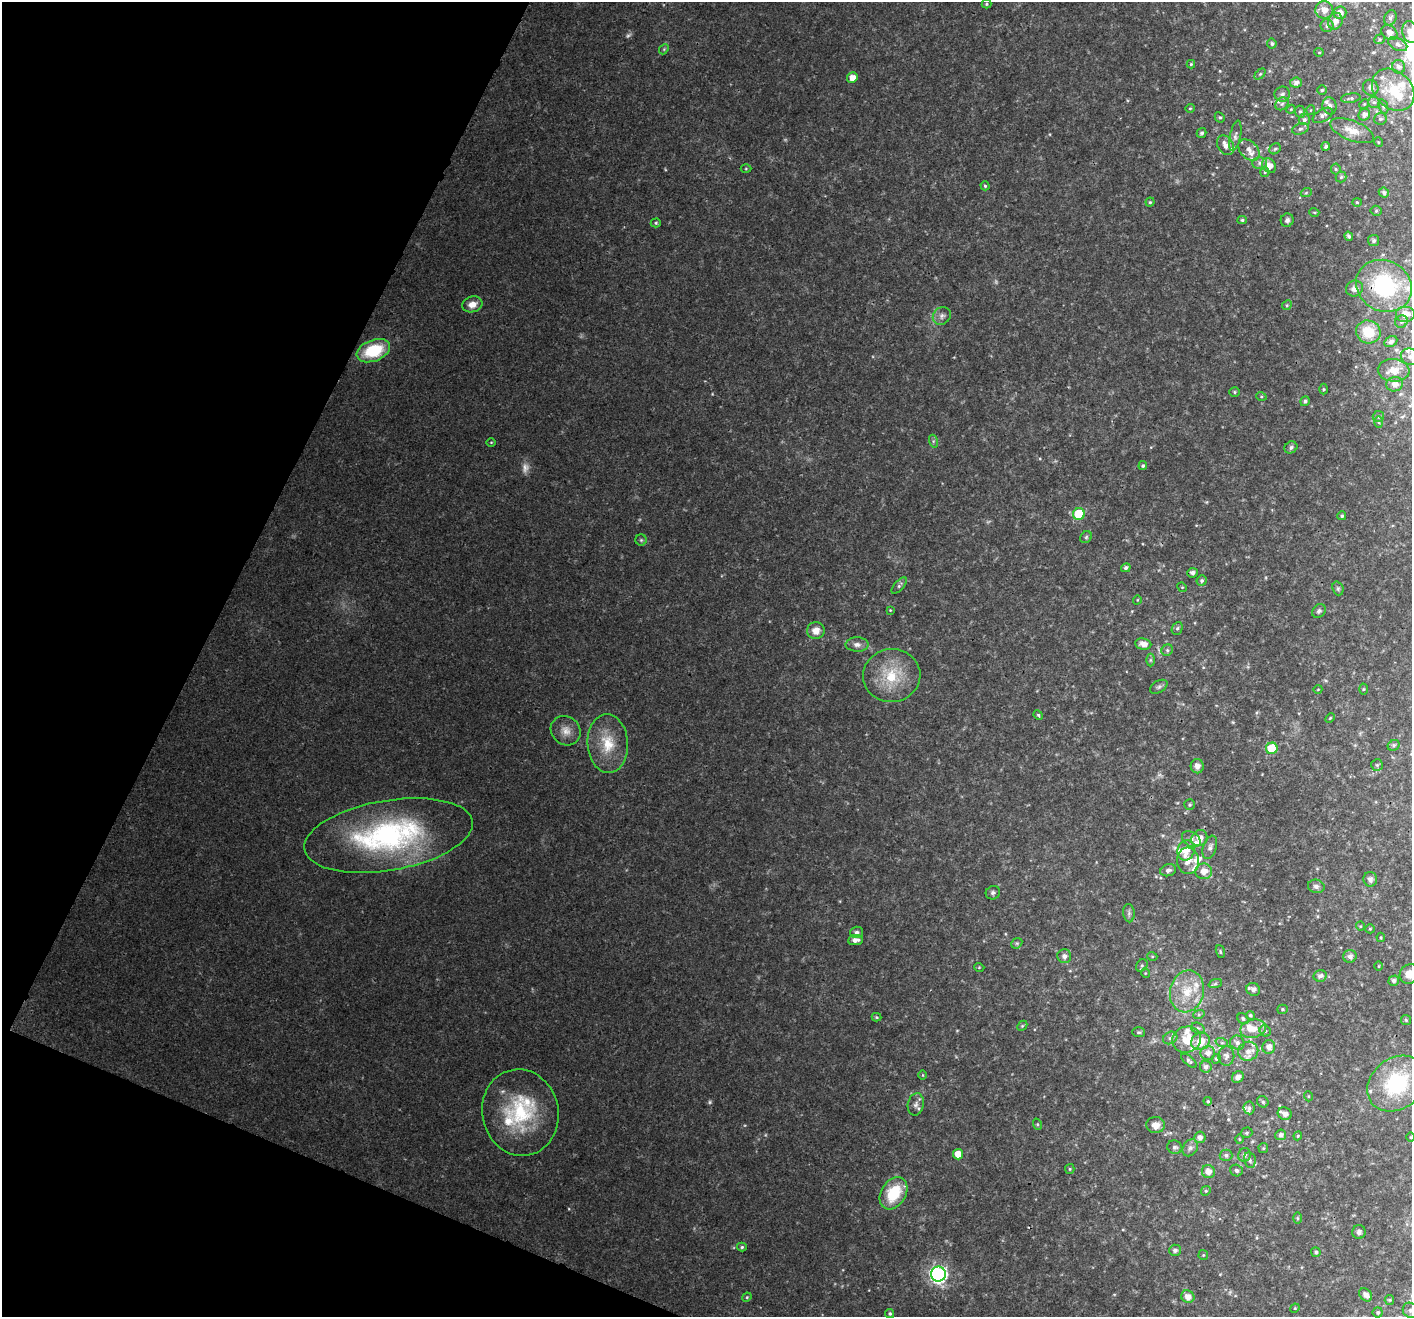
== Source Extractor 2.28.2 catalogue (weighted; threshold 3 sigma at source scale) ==
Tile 9 of 4 x 4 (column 1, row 3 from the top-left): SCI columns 52-1461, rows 1666-2980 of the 5733 x 5895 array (HDU 1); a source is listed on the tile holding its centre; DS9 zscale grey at full resolution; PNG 1414 x 1319 px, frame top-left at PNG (2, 2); each listed source drawn as its Kron ellipse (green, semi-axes under 4 px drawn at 4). Shown black and unused: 20% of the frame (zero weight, under 3 of 4 exposures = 5% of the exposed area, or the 3 px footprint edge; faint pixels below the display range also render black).
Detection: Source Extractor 2.28.2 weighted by HDU 2 'WHT'; one run over the whole footprint, this tile lists its part. Background 0.033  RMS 0.0036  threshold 0.0163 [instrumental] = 3 sigma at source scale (4.5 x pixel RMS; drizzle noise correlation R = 1.50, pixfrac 1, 0.0396/0.0396 arcsec/px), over >= 5 px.
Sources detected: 251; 7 too faint to see at this stretch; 1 inside a brighter object's white glare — neither listed nor drawn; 24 inside a brighter listed object's ellipse — not listed separately; the other 219 listed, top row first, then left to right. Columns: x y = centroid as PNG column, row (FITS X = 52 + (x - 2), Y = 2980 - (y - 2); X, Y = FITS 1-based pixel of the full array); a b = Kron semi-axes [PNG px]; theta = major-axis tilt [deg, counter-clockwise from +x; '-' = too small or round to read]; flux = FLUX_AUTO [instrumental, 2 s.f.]
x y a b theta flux
986 4 5 4 - 0.46
1324 10 9 8 - 3.4
1340 13 7 6 - 2.5
1390 18 8 6 65 1.1
1335 21 8 7 - 2.5
1327 26 6 6 - 1.2
1410 32 11 8 -76 4.6
1389 33 9 6 -38 2.3
1379 39 5 4 - 0.51
1272 44 5 4 - 0.75
1398 44 10 6 -26 1.4
664 49 5 4 - 0.45
1319 52 5 4 - 0.43
1191 64 4 4 - 0.5
1399 67 7 6 - 1.4
1260 74 6 4 45 0.49
852 78 5 5 - 3.2
1296 83 6 5 - 1.5
1371 88 8 7 - 1.4
1322 90 4 4 - 0.54
1393 90 23 18 -44 12
1282 94 8 7 - 1.3
1351 98 10 4 7 0.84
1374 102 6 5 - 0.83
1282 104 7 6 - 0.96
1364 104 5 4 - 0.44
1330 106 9 7 -78 1.3
1383 107 7 4 -70 0.72
1190 108 5 4 - 0.43
1291 109 4 3 - 0.33
1311 110 5 3 - 0.27
1300 112 6 5 - 0.62
1323 115 11 6 30 1.3
1364 115 6 5 - 1.7
1220 117 5 4 - 0.56
1380 119 6 6 - 0.8
1304 120 5 5 - 0.9
1300 129 8 5 19 0.78
1352 131 23 10 -21 5
1202 133 5 4 - 0.71
1235 136 15 5 78 1.5
1378 142 5 3 - 0.3
1226 145 10 7 -57 2.8
1326 146 4 4 - 0.72
1275 149 6 5 - 0.68
1249 150 12 8 -45 2.3
1260 163 7 6 - 0.93
1269 166 8 6 -49 3.3
746 169 5 3 - 0.36
1336 169 5 5 - 0.5
1265 172 5 4 - 0.45
1341 177 5 5 - 0.62
985 186 4 4 - 0.52
1384 192 5 5 - 1
1306 193 5 3 - 0.36
1150 202 4 4 - 0.47
1357 202 4 4 - 0.41
1376 211 5 5 - 0.47
1314 212 5 3 - 0.34
1242 220 4 4 - 0.58
1287 220 7 6 - 1
656 223 5 4 - 0.53
1349 236 5 4 - 0.84
1374 240 5 5 - 0.75
1384 286 29 25 -30 33
1354 288 8 8 - 1.9
472 304 10 8 17 3.2
1287 305 5 4 - 0.49
1405 314 10 8 0 3.6
942 316 9 8 - 1.6
1401 322 6 6 - 0.86
1368 332 12 11 - 8.8
1391 342 7 5 28 1.1
373 351 17 10 21 18
1410 357 10 8 -21 1.7
1394 370 16 11 -5 4.3
1395 384 8 7 - 2.1
1323 389 5 3 - 0.41
1235 392 5 4 - 0.5
1261 396 5 3 - 0.43
1305 401 5 4 - 0.9
1378 417 6 5 - 0.72
1379 422 5 3 - 0.42
933 441 6 4 -73 0.66
491 442 4 3 - 0.3
1291 447 7 5 31 0.93
1143 466 4 4 - 0.7
1079 514 6 6 - 18
1342 516 4 4 - 0.65
1086 537 6 5 - 0.63
641 540 5 5 - 0.59
1126 568 5 4 - 1
1192 573 5 5 - 1.2
1202 580 5 5 - 0.79
899 586 10 4 49 0.87
1182 587 5 4 - 0.42
1338 588 7 5 -71 0.69
1137 600 4 3 - 0.28
890 610 4 4 - 0.32
1319 611 7 6 - 0.89
1177 628 6 5 - 0.73
816 631 9 8 - 3.2
857 644 11 7 -1 1.8
1143 644 8 5 -7 2.5
1167 650 6 5 - 0.71
1150 660 6 4 -90 0.58
892 676 28 26 6 16
1159 687 9 6 31 0.87
1318 689 4 3 - 0.24
1363 689 5 3 - 0.37
1038 715 5 4 - 0.48
1330 718 5 4 - 0.4
566 731 15 14 - 4
608 744 29 20 -87 12
1394 745 6 5 - 0.64
1272 748 6 5 - 15
1377 765 6 6 - 0.67
1197 766 7 6 - 2.1
1190 805 5 5 - 0.57
388 835 85 35 10 85
1199 838 8 7 - 3.7
1191 839 10 7 -33 1.6
1210 847 12 6 71 1.6
1186 850 10 8 71 4.6
1188 861 13 11 -83 4.3
1168 870 8 6 17 1.5
1204 871 8 8 - 3.5
1370 879 7 7 - 1.3
1316 886 8 6 -12 1.3
993 893 7 6 - 0.89
1129 913 9 5 -83 0.95
1360 926 4 4 - 0.39
1370 929 5 4 - 0.43
856 932 6 6 - 1.3
1381 937 4 3 - 0.37
855 940 7 5 6 2
1017 943 6 4 43 0.61
1220 952 6 4 -72 0.52
1064 956 7 7 - 1.7
1152 956 5 3 - 0.36
1350 956 7 6 - 1.5
1142 965 6 5 - 0.69
1379 966 5 3 - 0.33
979 967 5 3 - 0.33
1145 973 5 3 - 0.31
1409 974 10 9 - 4
1320 976 7 5 11 1.5
1394 981 5 5 - 1.3
1215 984 7 4 19 0.66
1253 989 7 6 - 1.7
1187 991 21 17 76 11
1282 1009 5 4 - 0.51
1199 1014 6 4 19 0.6
1250 1015 5 4 - 0.61
876 1017 5 4 - 0.43
1243 1019 6 5 - 0.7
1406 1020 5 5 - 0.51
1022 1026 6 4 44 0.51
1198 1028 7 5 -19 0.74
1253 1029 13 9 13 4.1
1265 1031 6 5 - 0.67
1139 1032 6 5 - 0.57
1170 1038 7 6 - 1.1
1187 1039 14 13 - 7.3
1201 1041 9 8 - 6.2
1222 1043 6 4 -18 0.68
1237 1043 7 7 - 1.5
1269 1047 7 6 - 2.2
1248 1051 10 9 - 3.1
1208 1053 7 7 - 2.3
1226 1056 10 8 87 1.7
1216 1059 5 4 - 0.61
1189 1061 9 4 -42 0.92
1206 1067 6 6 - 1.4
923 1075 5 3 - 0.3
1238 1077 6 5 - 1.7
1397 1084 32 25 38 30
1308 1096 5 3 - 0.32
1208 1101 4 4 - 0.43
1263 1102 6 5 - 0.73
916 1104 11 8 79 1.8
1249 1108 6 5 - 0.85
520 1112 43 38 -78 32
1285 1114 7 6 - 2.1
1037 1124 6 3 -71 0.42
1156 1125 9 8 - 3.4
1247 1133 6 5 - 0.65
1281 1135 5 5 - 1.6
1298 1136 4 4 - 0.41
1200 1137 5 5 - 1.8
1410 1137 4 3 - 0.31
1239 1139 5 3 - 0.34
1175 1147 7 6 - 1
1190 1148 9 7 54 1.4
1263 1148 5 5 - 0.45
958 1154 5 5 - 4.9
1226 1155 6 6 - 1
1244 1155 7 6 - 1.2
1250 1160 8 5 -79 1
1070 1169 5 4 - 0.41
1236 1170 6 5 - 0.97
1208 1172 7 6 - 2.7
1206 1191 5 4 - 0.48
894 1193 17 12 58 14
1297 1218 6 4 -89 0.43
1359 1232 7 6 - 1.1
742 1247 5 4 - 0.58
1175 1250 6 5 - 1.2
1316 1252 5 5 - 0.9
1203 1255 5 4 - 0.41
938 1274 7 7 - 120
1366 1295 7 5 -45 2.1
747 1297 5 4 - 0.43
1188 1297 6 6 - 2.8
1389 1300 5 4 - 0.39
1295 1308 5 4 - 0.37
1410 1310 8 7 - 1.2
1378 1312 5 5 - 0.65
890 1313 4 4 - 0.56
Overlapping masked pixels (flux is a lower limit): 1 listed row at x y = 1384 286
Isophote crosses this tile's border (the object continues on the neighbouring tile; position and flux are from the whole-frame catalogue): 4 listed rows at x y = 1410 32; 1410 357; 1409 974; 1410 1310
Unlisted compact peaks at least as high as the median listed source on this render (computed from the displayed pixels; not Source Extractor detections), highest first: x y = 569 1209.